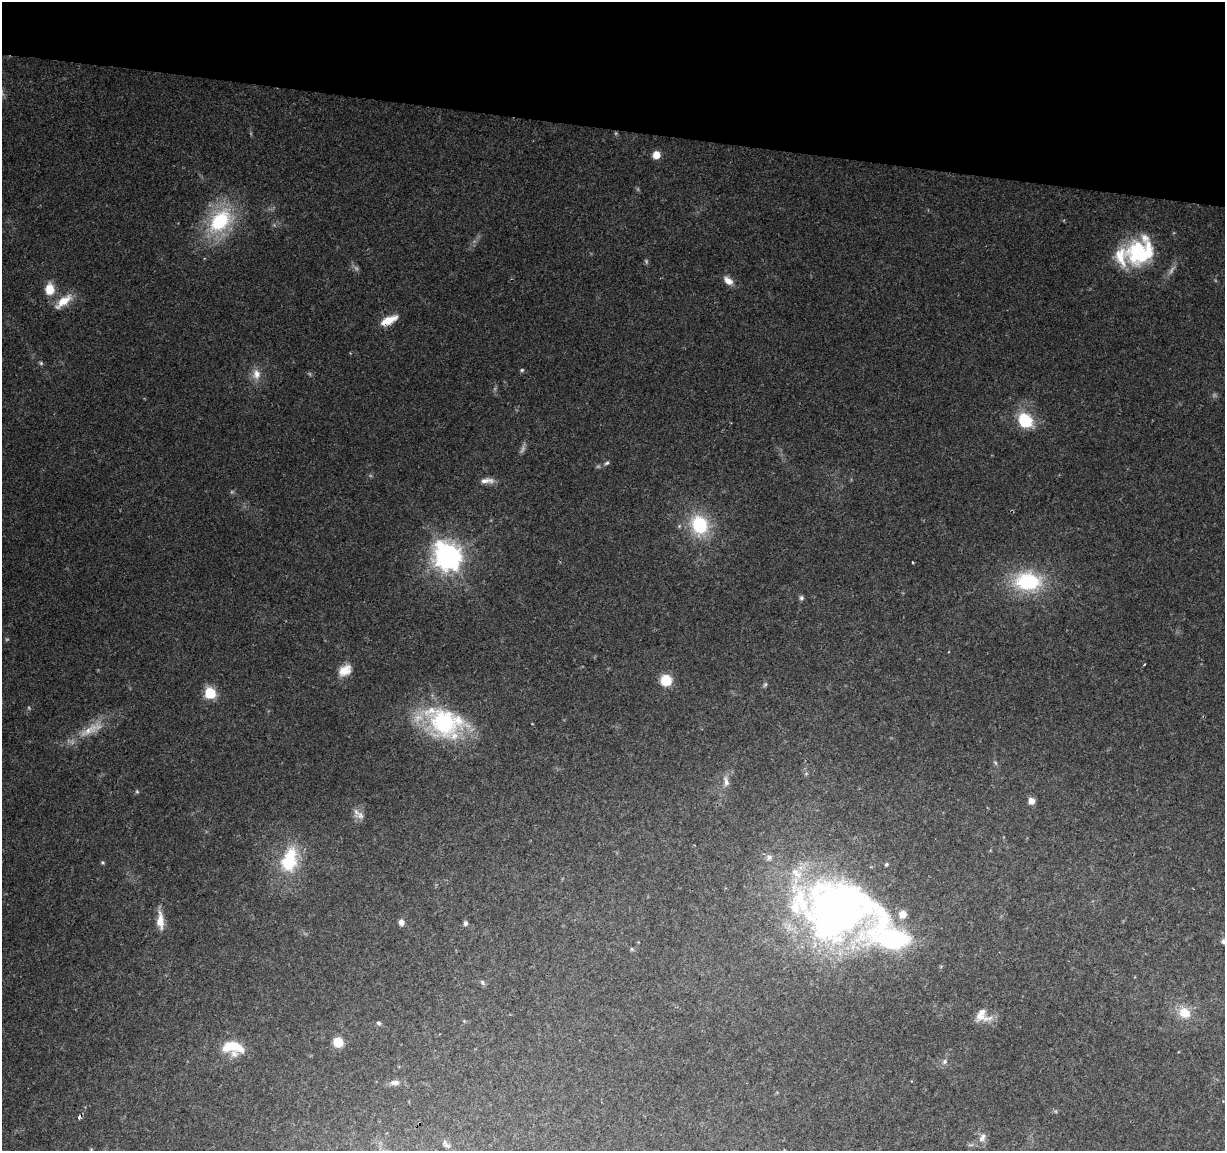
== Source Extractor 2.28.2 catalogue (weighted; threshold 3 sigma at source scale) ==
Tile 2 of 4 x 4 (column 2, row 1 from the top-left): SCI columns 1224-2446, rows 3673-4821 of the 4900 x 5106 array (HDU 1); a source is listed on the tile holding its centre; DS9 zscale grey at full resolution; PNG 1227 x 1153 px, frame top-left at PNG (2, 2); no overlay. Shown black and unused: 11% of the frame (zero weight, under 2 of 3 exposures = <1% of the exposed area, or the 3 px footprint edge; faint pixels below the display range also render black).
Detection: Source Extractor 2.28.2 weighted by HDU 2 'WHT'; one run over the whole footprint, this tile lists its part. Background 0.0974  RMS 0.006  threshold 0.0272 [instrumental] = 3 sigma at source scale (4.5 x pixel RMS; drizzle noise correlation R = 1.50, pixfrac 1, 0.0396/0.0396 arcsec/px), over >= 5 px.
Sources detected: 62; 9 too faint to see at this stretch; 1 cosmic-ray / hot-pixel residue — not listed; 4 inside a brighter listed object's ellipse — not listed separately; the other 48 listed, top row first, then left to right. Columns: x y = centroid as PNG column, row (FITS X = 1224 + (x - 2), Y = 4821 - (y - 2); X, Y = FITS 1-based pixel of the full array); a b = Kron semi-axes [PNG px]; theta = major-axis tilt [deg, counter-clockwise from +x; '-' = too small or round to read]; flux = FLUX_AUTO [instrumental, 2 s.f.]
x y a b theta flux
656 155 6 6 - 8.4
220 221 32 21 47 54
1140 252 35 29 41 53
728 281 13 8 -38 4.9
50 289 15 11 89 9.8
63 301 24 9 38 11
389 320 20 8 25 9.7
41 363 6 5 - 0.95
522 370 6 5 - 0.96
256 374 15 12 -88 6.5
1025 421 11 10 - 33
607 463 7 5 37 1.2
487 481 18 7 3 4.2
699 525 21 18 -69 36
448 557 10 9 - 560
1028 581 32 22 -3 49
801 598 6 6 - 1.4
1144 664 3 2 - 0.69
345 670 16 12 35 8.2
666 680 7 7 - 26
210 693 6 6 - 50
444 723 48 29 -20 82
91 729 43 11 27 15
726 781 16 7 -80 3.5
137 791 5 5 - 0.88
1031 801 6 6 - 5
360 815 14 10 -8 3.8
769 857 9 8 - 2.5
289 860 35 20 74 35
103 862 6 4 -68 0.85
886 864 4 4 - 1.1
838 910 80 60 -17 440
160 920 24 8 -87 8.1
401 922 7 6 - 2.8
465 923 6 5 - 1.6
1224 941 8 6 -31 2
632 949 6 5 - 0.92
482 982 8 5 -60 1.2
1185 1013 16 14 -28 11
982 1016 22 16 -27 9
464 1021 4 4 - 0.59
379 1023 6 5 - 1.2
338 1042 7 6 - 18
233 1047 29 13 -5 19
944 1062 8 7 - 2
395 1082 14 7 4 3.4
982 1138 14 8 62 3.8
446 1144 16 7 -51 2.7
Overlapping masked pixels (flux is a lower limit): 1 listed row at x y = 838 910
Isophote crosses this tile's border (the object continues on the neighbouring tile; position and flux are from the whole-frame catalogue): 1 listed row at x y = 1224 941